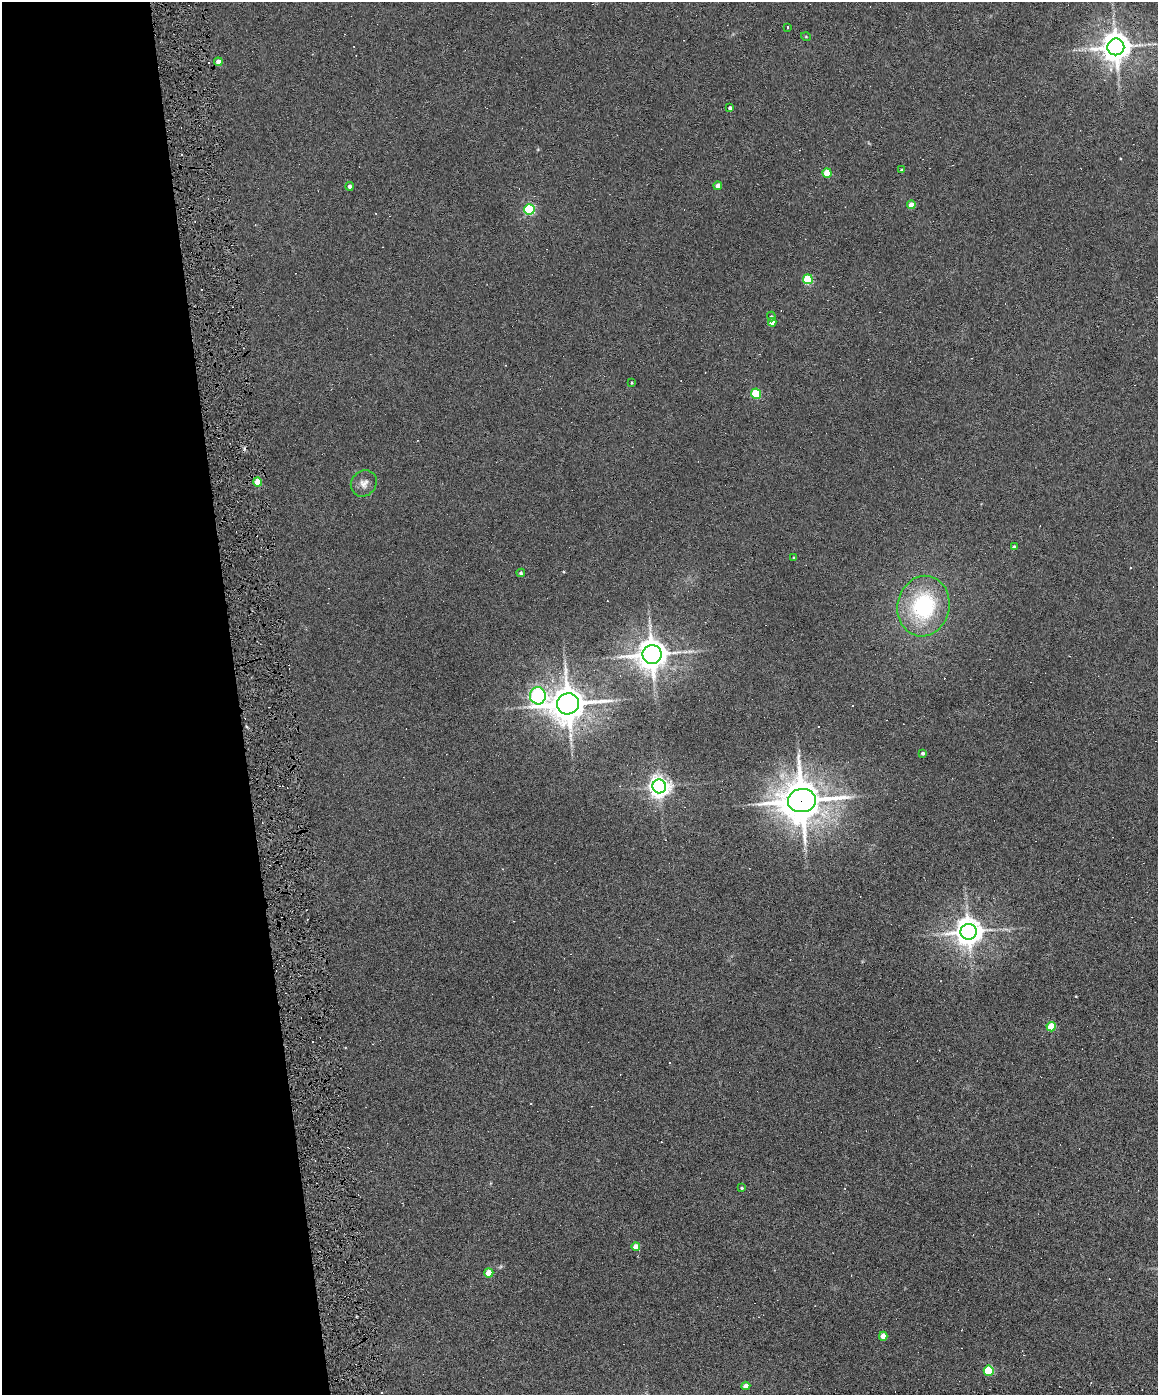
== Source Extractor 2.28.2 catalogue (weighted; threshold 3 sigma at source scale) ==
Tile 5 of 4 x 3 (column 1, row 2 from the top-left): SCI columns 1-1156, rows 1632-3024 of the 4622 x 4551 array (HDU 1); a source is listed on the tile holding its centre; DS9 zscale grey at full resolution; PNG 1160 x 1397 px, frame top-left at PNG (2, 2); each listed source drawn as its Kron ellipse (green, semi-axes under 4 px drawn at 4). Shown black and unused: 21% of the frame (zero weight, under 6 of 12 exposures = <1% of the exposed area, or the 3 px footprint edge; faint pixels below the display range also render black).
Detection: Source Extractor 2.28.2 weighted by HDU 2 'WHT'; one run over the whole footprint, this tile lists its part. Background 0.0669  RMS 0.0034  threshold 0.0138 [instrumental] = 3 sigma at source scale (4.09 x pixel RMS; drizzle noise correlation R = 1.36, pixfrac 0.8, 0.05/0.05 arcsec/px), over >= 5 px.
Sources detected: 54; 1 inside a brighter object's white glare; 17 cosmic-ray / hot-pixel residue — neither listed nor drawn; the other 36 listed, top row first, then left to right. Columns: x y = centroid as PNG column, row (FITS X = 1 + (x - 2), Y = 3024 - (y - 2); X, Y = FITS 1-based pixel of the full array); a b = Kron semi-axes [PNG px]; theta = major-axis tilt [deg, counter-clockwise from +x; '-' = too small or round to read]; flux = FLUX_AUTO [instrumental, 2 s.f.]
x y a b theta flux
788 27 3 3 - 0.76
806 37 5 3 - 0.25
1116 47 8 8 - 490
218 62 4 4 - 1.8
730 108 3 3 - 0.64
902 170 3 3 - 0.44
827 173 5 4 - 7.5
349 186 4 4 - 1
718 186 4 4 - 2.1
911 205 4 4 - 3.9
529 209 5 5 - 32
808 279 5 5 - 13
771 317 5 4 - 0.49
772 322 4 4 - 2.6
632 383 3 3 - 0.3
756 394 5 5 - 17
258 482 4 4 - 7.6
364 483 14 12 47 2.2
1014 547 4 3 - 0.81
794 558 4 3 - 0.24
521 573 4 4 - 0.52
923 606 30 26 77 29
652 654 9 9 - 490
538 696 8 8 - 68
568 704 11 10 - 680
923 753 3 3 - 0.58
659 786 7 7 - 190
802 801 14 11 4 810
968 932 8 8 - 410
1051 1027 5 4 - 11
742 1188 4 3 - 0.34
636 1247 4 4 - 3.9
489 1273 4 4 - 6.3
883 1336 4 4 - 3.6
989 1371 5 5 - 18
746 1386 4 4 - 2.5
Overlapping masked pixels (flux is a lower limit): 2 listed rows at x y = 568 704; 802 801